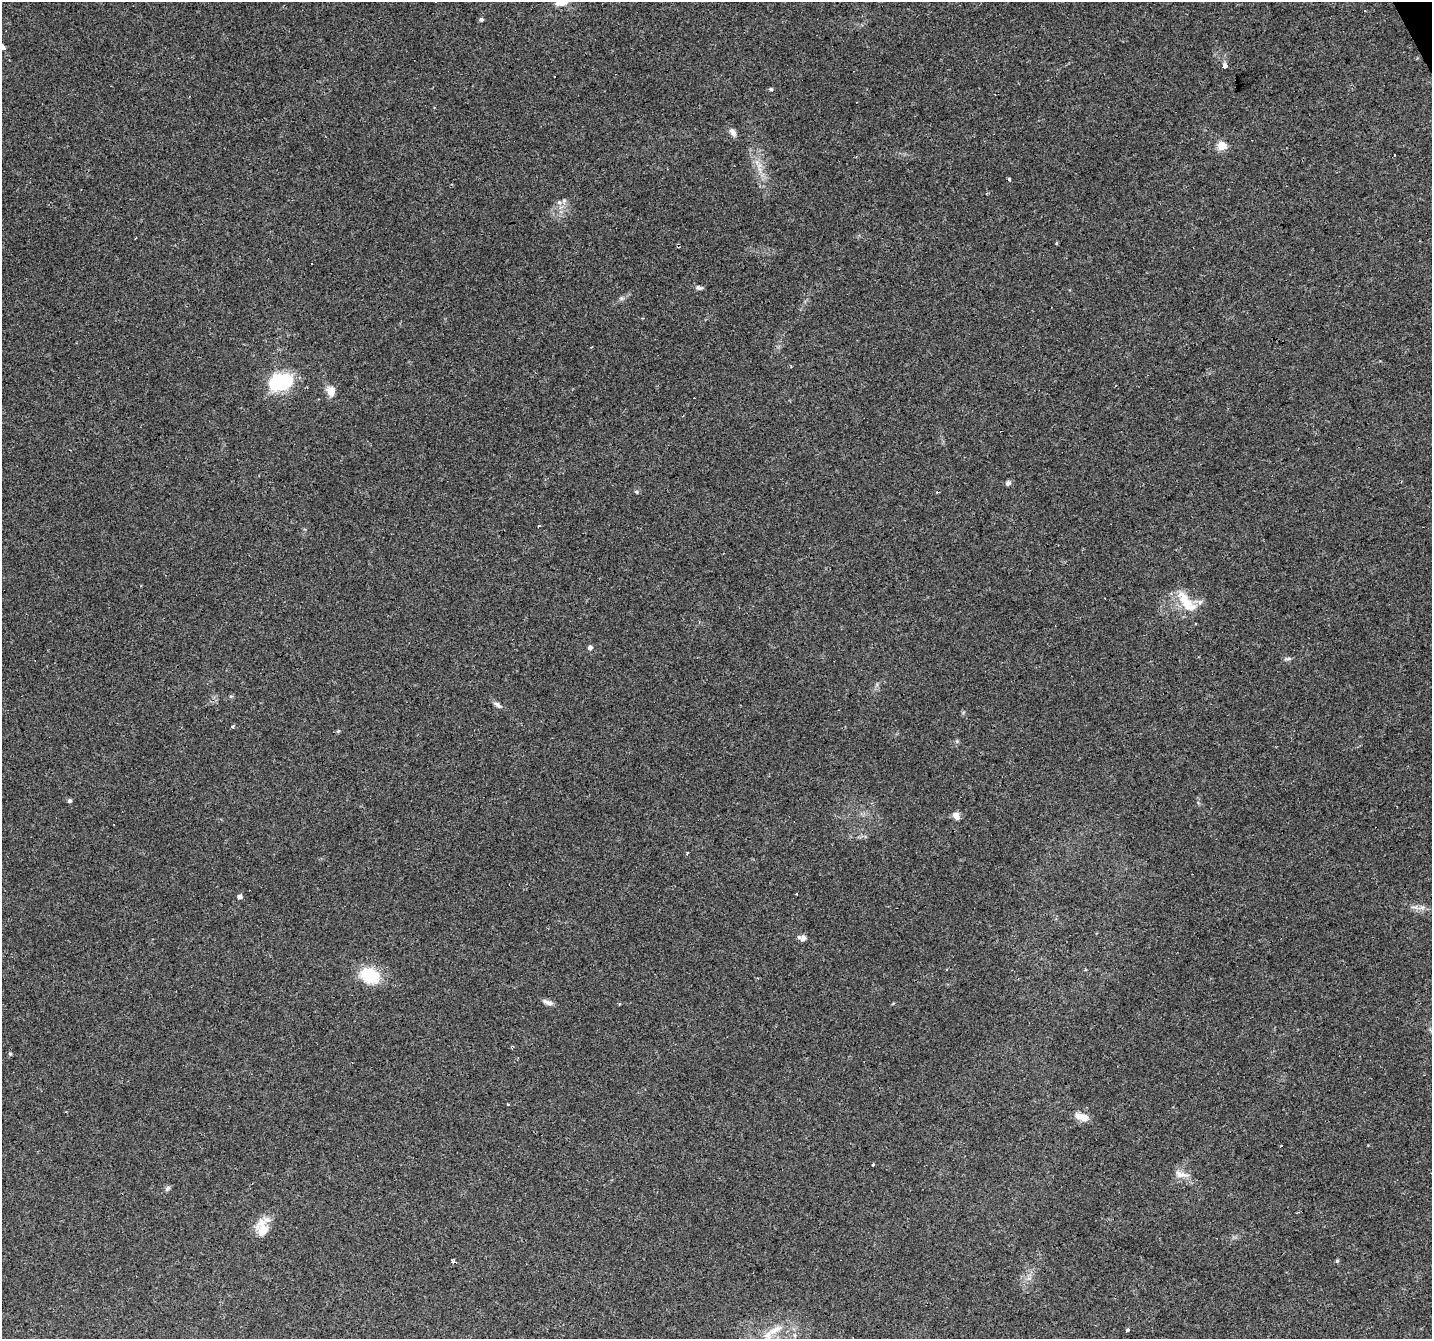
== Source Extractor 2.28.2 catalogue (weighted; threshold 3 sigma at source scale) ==
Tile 10 of 4 x 4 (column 2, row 3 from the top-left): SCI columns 1431-2860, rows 1490-2826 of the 5720 x 5594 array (HDU 1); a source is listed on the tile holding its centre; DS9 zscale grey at full resolution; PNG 1434 x 1341 px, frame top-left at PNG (2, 2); no overlay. Shown black and unused: <1% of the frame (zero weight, under 3 of 4 exposures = <1% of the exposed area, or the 3 px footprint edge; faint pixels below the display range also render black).
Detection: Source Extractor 2.28.2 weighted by HDU 2 'WHT'; one run over the whole footprint, this tile lists its part. Background 0.0436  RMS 0.005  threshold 0.0225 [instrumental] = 3 sigma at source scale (4.5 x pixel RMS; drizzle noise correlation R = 1.50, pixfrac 1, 0.0396/0.0396 arcsec/px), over >= 5 px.
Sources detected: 59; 13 cosmic-ray / hot-pixel residue — not listed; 3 inside a brighter listed object's ellipse — not listed separately; the other 43 listed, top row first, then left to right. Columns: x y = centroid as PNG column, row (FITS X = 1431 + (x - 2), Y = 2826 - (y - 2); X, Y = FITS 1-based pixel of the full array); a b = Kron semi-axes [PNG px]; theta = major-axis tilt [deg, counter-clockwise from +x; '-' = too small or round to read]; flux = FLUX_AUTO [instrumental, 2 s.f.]
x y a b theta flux
481 19 4 4 - 1.3
3 48 3 3 - 100
1225 65 4 3 - 37
771 89 5 4 - 0.72
733 132 12 7 -57 2.3
1222 146 5 5 - 21
564 200 6 6 - 1.2
1056 243 4 3 - 0.55
311 263 3 3 - 1.4
701 288 7 4 42 1.3
621 298 7 4 -18 0.85
280 382 24 16 13 34
331 391 12 10 -78 4.6
1008 483 6 6 - 1.4
636 491 6 4 -19 0.68
538 526 3 3 - 1.8
1184 599 29 14 -50 11
590 648 5 5 - 1.7
1288 659 11 4 3 1.1
231 696 6 4 17 0.61
497 705 13 6 -39 1.7
232 726 4 3 - 1
957 741 6 4 47 0.75
69 801 5 5 - 1.1
956 815 10 7 -62 2.8
239 897 5 4 - 2.1
1415 907 15 5 -7 2.7
803 938 8 8 - 2.1
1085 969 3 3 - 0.98
370 975 17 12 -27 25
548 1003 14 5 -22 2.4
512 1047 5 3 - 0.48
10 1054 5 5 - 0.61
508 1104 3 2 - 1.4
1082 1117 15 8 -17 5.9
873 1164 3 2 - 0.74
1179 1174 19 10 -21 4.7
167 1188 9 5 45 1.2
263 1230 21 16 64 7.2
1337 1261 4 4 - 0.75
775 1330 27 9 29 8
1128 1330 4 3 - 2.3
795 1335 6 6 - 1.1
Isophote crosses this tile's border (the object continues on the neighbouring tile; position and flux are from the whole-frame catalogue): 1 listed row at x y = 3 48